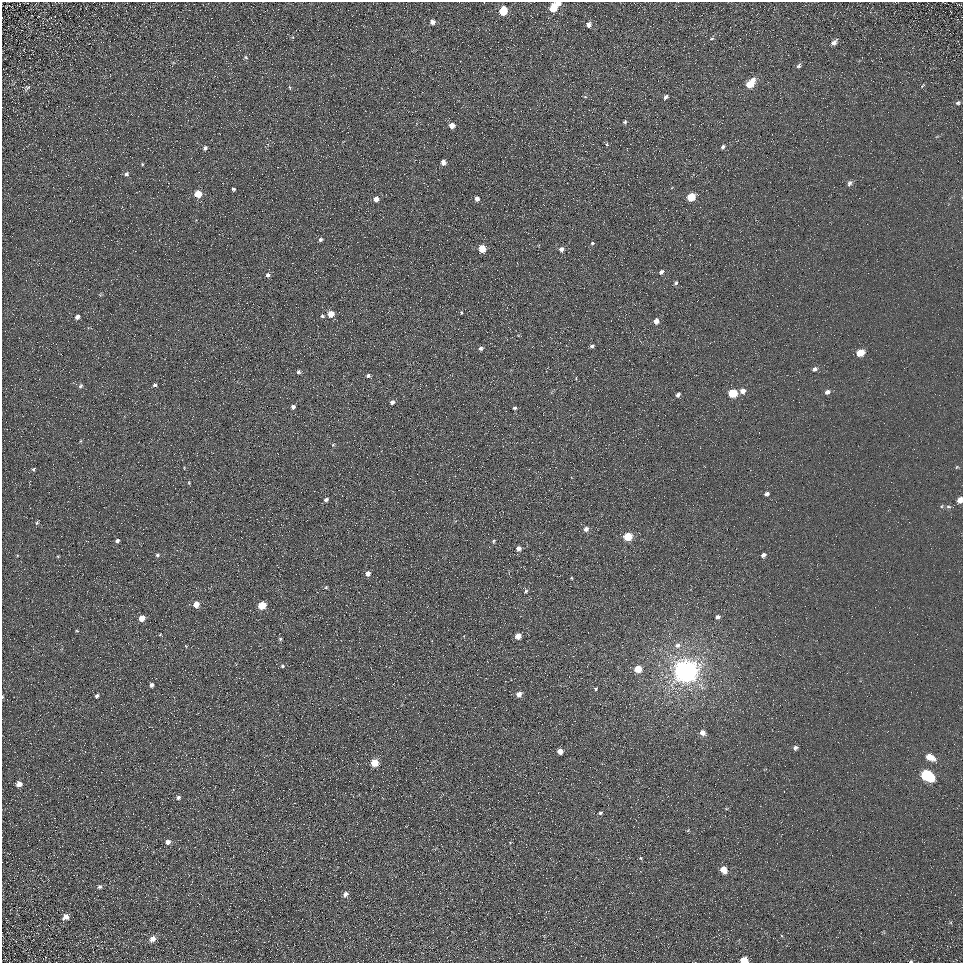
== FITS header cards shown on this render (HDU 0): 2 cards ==
NAXIS1  =                  961
NAXIS2  =                  961

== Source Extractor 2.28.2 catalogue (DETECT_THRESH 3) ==
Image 961 x 961 px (HDU 0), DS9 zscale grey, 1 PNG px = 1 image px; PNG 965 x 965 px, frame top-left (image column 1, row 961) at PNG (2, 2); no overlay
Background 5.05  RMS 7.8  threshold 23.3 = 3 sigma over >= 5 px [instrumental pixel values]
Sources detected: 117; all 117 listed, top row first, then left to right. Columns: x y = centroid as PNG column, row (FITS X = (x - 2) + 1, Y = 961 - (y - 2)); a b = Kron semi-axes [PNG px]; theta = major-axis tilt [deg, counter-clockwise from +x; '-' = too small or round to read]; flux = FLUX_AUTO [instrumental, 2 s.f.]
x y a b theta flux
558 3 5 4 - 2500
553 8 6 5 - 15000
503 11 6 5 - 20000
432 22 5 5 - 1900
589 25 6 5 - 2100
712 39 6 3 10 560
834 42 7 5 46 2200
246 57 6 4 -25 780
799 66 6 5 - 1100
750 83 7 5 52 16000
922 86 7 4 32 540
290 87 6 3 -71 550
27 88 8 5 43 1100
585 97 5 3 - 520
666 97 6 4 47 1200
958 103 5 4 - 990
625 122 5 4 - 740
452 126 5 4 - 4800
607 144 5 4 - 590
723 147 6 4 67 1100
205 148 6 5 - 1300
443 162 5 4 - 2900
142 164 4 3 - 540
126 174 7 5 67 1300
849 183 7 5 61 1400
233 189 3 3 - 830
198 194 5 5 - 12000
691 197 6 5 - 17000
376 199 5 4 - 4200
477 199 5 5 - 2700
320 240 6 4 46 1000
592 243 5 4 - 880
482 249 5 5 - 11000
561 249 6 6 - 2200
661 272 6 4 47 1300
268 275 6 6 - 1700
676 283 6 5 - 890
461 312 4 3 - 540
331 314 5 5 - 7300
322 316 5 4 - 790
77 317 5 4 - 2000
656 321 5 5 - 3300
592 346 5 4 - 1200
481 348 5 4 - 1400
860 353 6 5 - 11000
301 361 3 2 - 540
815 369 6 5 - 1400
298 372 5 4 - 1100
368 376 4 4 - 1200
155 385 4 4 - 1200
80 386 6 5 - 1100
743 391 6 5 - 3100
827 392 6 5 - 1900
733 393 6 5 - 21000
678 395 5 4 - 1500
392 402 5 4 - 1400
293 407 5 4 - 1500
514 408 4 3 - 860
333 445 5 4 - 470
957 467 5 4 - 600
34 469 5 4 - 740
189 483 5 4 - 520
767 494 4 4 - 1400
326 499 6 5 - 1100
960 500 5 4 - 5300
942 506 5 3 - 610
948 507 8 4 -1 1000
37 523 5 4 - 700
586 529 6 5 - 2300
628 537 5 5 - 18000
117 541 4 4 - 1400
493 541 5 4 - 670
519 548 5 5 - 2700
17 555 4 3 - 390
157 555 6 5 - 960
763 555 5 4 - 1600
368 573 6 5 - 2400
571 578 3 3 - 420
326 587 4 4 - 650
526 591 6 4 38 730
196 604 6 5 - 5400
262 605 5 5 - 15000
718 617 5 5 - 1500
142 618 5 4 - 7200
77 631 4 3 - 500
160 635 5 3 - 500
464 636 2 2 - 340
518 636 5 4 - 5400
280 639 5 5 - 690
677 645 9 7 7 2600
186 646 5 3 - 420
282 666 5 4 - 840
638 669 5 5 - 11000
685 671 8 7 - 830000
151 685 5 5 - 1400
595 689 4 4 - 680
519 694 5 5 - 3700
97 696 5 4 - 1100
2 697 5 2 - 560
702 733 5 5 - 3600
795 748 5 5 - 1400
560 751 5 4 - 4500
930 757 8 5 -27 7300
375 763 5 5 - 13000
927 775 9 6 -28 59000
19 784 5 5 - 3300
178 797 5 5 - 1200
600 813 4 3 - 800
168 842 5 5 - 2400
640 858 4 4 - 560
723 870 6 5 - 6900
100 887 6 5 - 1100
345 894 6 5 - 2500
65 917 6 6 - 3300
153 939 6 5 - 3600
744 960 5 5 - 9800
911 961 4 3 - 710
At the frame edge (FLAGS 8, measured only in part): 5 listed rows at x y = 558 3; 960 500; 2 697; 744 960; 911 961